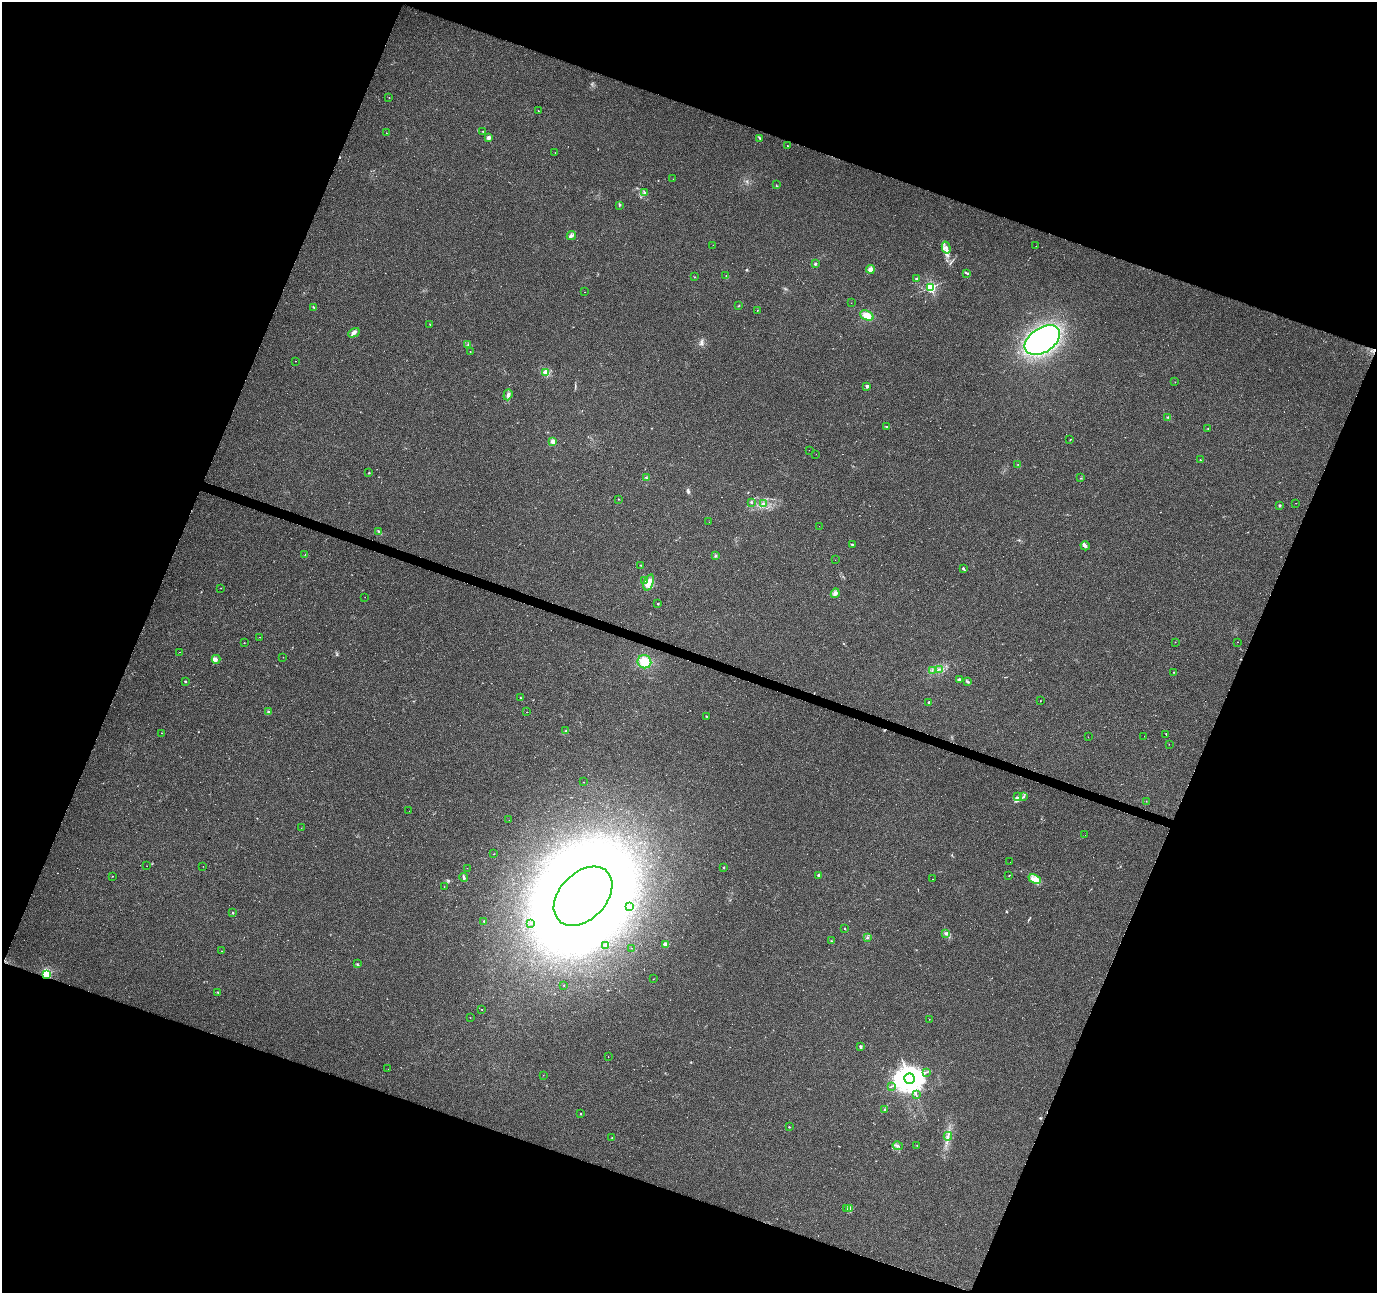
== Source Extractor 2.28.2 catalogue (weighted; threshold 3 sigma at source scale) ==
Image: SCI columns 6-5505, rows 274-5436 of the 5505 x 5644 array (HDU 1 of 3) = the unmasked area's bounding box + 8 px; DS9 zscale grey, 4 x 4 block average (1 PNG px = mean of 4 x 4 image px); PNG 1379 x 1295 px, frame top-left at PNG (2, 2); each listed source drawn as its Kron ellipse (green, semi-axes under 4 px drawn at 4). Shown black and unused: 41% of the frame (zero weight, under 3 of 6 exposures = <1% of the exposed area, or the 3 px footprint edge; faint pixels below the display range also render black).
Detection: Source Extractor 2.28.2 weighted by HDU 2 'WHT'. Background 0.0271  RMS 0.0039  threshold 0.0158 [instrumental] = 3 sigma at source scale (4.09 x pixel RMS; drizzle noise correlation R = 1.36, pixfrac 0.8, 0.0396/0.0396 arcsec/px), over >= 5 px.
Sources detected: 184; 2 too faint to see at this stretch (4 x 4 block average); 6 inside a brighter object's white glare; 14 cosmic-ray / hot-pixel residue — neither listed nor drawn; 4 coinciding with a brighter row at this scale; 1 inside a brighter listed object's ellipse — not listed separately; the other 157 listed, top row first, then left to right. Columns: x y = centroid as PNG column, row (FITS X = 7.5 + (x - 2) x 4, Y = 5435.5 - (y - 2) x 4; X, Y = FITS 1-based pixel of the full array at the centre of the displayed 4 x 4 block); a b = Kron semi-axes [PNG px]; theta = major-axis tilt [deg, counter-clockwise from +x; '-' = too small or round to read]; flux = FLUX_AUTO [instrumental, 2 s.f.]
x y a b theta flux
389 97 2 2 - 0.44
538 111 2 2 - 1
483 132 2 2 - 0.7
386 133 2 2 - 0.46
488 137 2 2 - 31
760 138 3 2 - 2.1
787 146 2 2 - 0.93
555 153 2 2 - 0.4
673 179 2 2 - 0.42
776 185 3 2 - 1.2
645 192 2 2 - 1.3
619 205 3 2 - 1.4
571 236 5 3 - 5.3
713 245 2 2 - 0.29
1036 246 2 2 - 0.31
946 247 6 3 -75 7.3
815 264 3 2 - 2.2
870 269 4 3 - 10
967 273 3 2 - 2.9
726 275 2 2 - 0.86
694 277 2 2 - 0.75
916 279 2 2 - 13
931 287 2 2 - 320
585 292 2 2 - 0.45
851 303 2 2 - 0.32
739 305 2 2 - 0.84
313 307 2 2 - 1.4
757 310 2 2 - 0.71
867 315 7 4 -24 19
430 324 2 2 - 1.6
354 333 6 3 29 6.3
1042 340 20 12 33 490
468 345 2 2 - 0.81
470 351 2 2 - 0.79
295 361 2 2 - 0.47
546 372 3 2 - 3.4
1175 382 2 2 - 0.53
867 386 2 2 - 18
508 395 6 2 71 4.5
1167 417 2 2 - 1.2
886 427 2 2 - 0.89
1208 429 2 2 - 0.58
1070 440 2 2 - 0.82
553 442 2 2 - 61
809 450 2 2 - 0.43
816 454 2 2 - 0.22
1200 460 2 2 - 0.56
1018 464 2 2 - 0.65
369 473 2 2 - 2.2
646 478 2 2 - 1.9
1081 478 2 2 - 0.64
618 499 2 2 - 0.81
751 502 3 2 - 1.1
1296 503 2 2 - 0.56
763 504 3 3 - 3.8
1280 505 2 2 - 9
709 522 2 2 - 0.36
819 526 2 2 - 0.25
379 532 3 2 - 1.9
852 544 3 2 - 2.4
1085 546 5 3 - 3.9
305 554 2 2 - 0.5
715 556 3 2 - 1.9
835 560 2 2 - 0.45
640 565 2 2 - 0.97
963 569 3 2 - 2.8
645 580 3 2 - 2.2
649 582 8 4 69 14
221 588 2 2 - 0.44
835 593 5 4 - 6.6
365 597 2 2 - 0.34
658 604 2 2 - 5.5
259 637 2 2 - 0.71
1175 642 2 2 - 0.42
1238 642 2 2 - 0.63
244 643 2 2 - 0.7
180 652 2 2 - 0.56
283 657 2 2 - 0.44
216 659 4 3 - 4
644 662 7 6 - 30
939 669 2 2 - 0.9
932 670 2 2 - 0.6
1174 672 2 2 - 0.77
959 679 3 2 - 4
185 681 2 2 - 5.4
968 682 4 2 - 3.5
521 698 3 2 - 1.4
1040 701 2 2 - 0.57
929 702 2 2 - 6.6
268 712 3 2 - 1.8
526 712 2 2 - 0.53
706 716 2 2 - 1.1
566 731 3 2 - 2
162 733 2 2 - 0.41
1166 734 2 2 - 1
1144 736 2 2 - 0.53
1088 737 2 2 - 0.34
1169 744 2 2 - 0.67
583 782 2 2 - 0.53
1024 796 2 2 - 1.4
1018 797 3 2 - 2.8
1146 801 2 2 - 0.53
409 811 2 2 - 0.67
509 820 2 2 - 0.26
301 828 2 2 - 0.56
1085 835 2 2 - 0.33
494 854 2 2 - 1.2
1010 862 2 2 - 1.9
147 866 2 2 - 0.3
203 866 2 2 - 0.4
724 867 2 2 - 6.2
467 868 2 2 - 0.34
818 875 2 2 - 13
1009 875 2 2 - 0.62
112 876 2 2 - 1.4
464 877 4 2 - 3.4
932 879 2 2 - 0.51
1035 879 6 4 -23 11
444 887 2 2 - 0.46
583 896 34 23 46 3900
630 907 2 2 - 0.74
233 913 2 2 - 6.1
484 921 2 2 - 1.4
531 923 2 2 - 0.82
845 929 2 2 - 0.94
946 934 2 2 - 2.1
868 938 2 2 - 1.3
831 941 2 2 - 1.3
665 944 2 2 - 35
606 946 2 2 - 0.55
632 948 2 2 - 0.62
222 951 2 2 - 0.59
357 964 2 2 - 1.2
46 974 2 2 - 220
653 979 2 2 - 0.53
564 986 2 2 - 0.41
218 993 3 2 - 1.9
482 1010 2 2 - 0.72
470 1018 2 2 - 0.37
929 1019 2 2 - 0.46
860 1047 3 2 - 3.5
608 1057 2 2 - 0.6
388 1069 2 2 - 0.37
926 1072 2 2 - 0.96
543 1075 2 2 - 0.49
910 1079 5 5 - 3100
891 1086 2 2 - 0.75
916 1095 2 2 - 0.93
884 1110 2 2 - 1.5
580 1114 2 2 - 3.4
789 1127 2 2 - 1.1
948 1136 4 2 - 2.8
612 1138 2 2 - 1.5
917 1145 2 2 - 0.73
898 1146 5 2 - 2.5
849 1208 4 3 - 6.6
846 1209 2 2 - 1.2
Overlapping masked pixels (flux is a lower limit): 1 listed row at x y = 46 974
Diffuse or blended objects may show on this block-average render without a row.